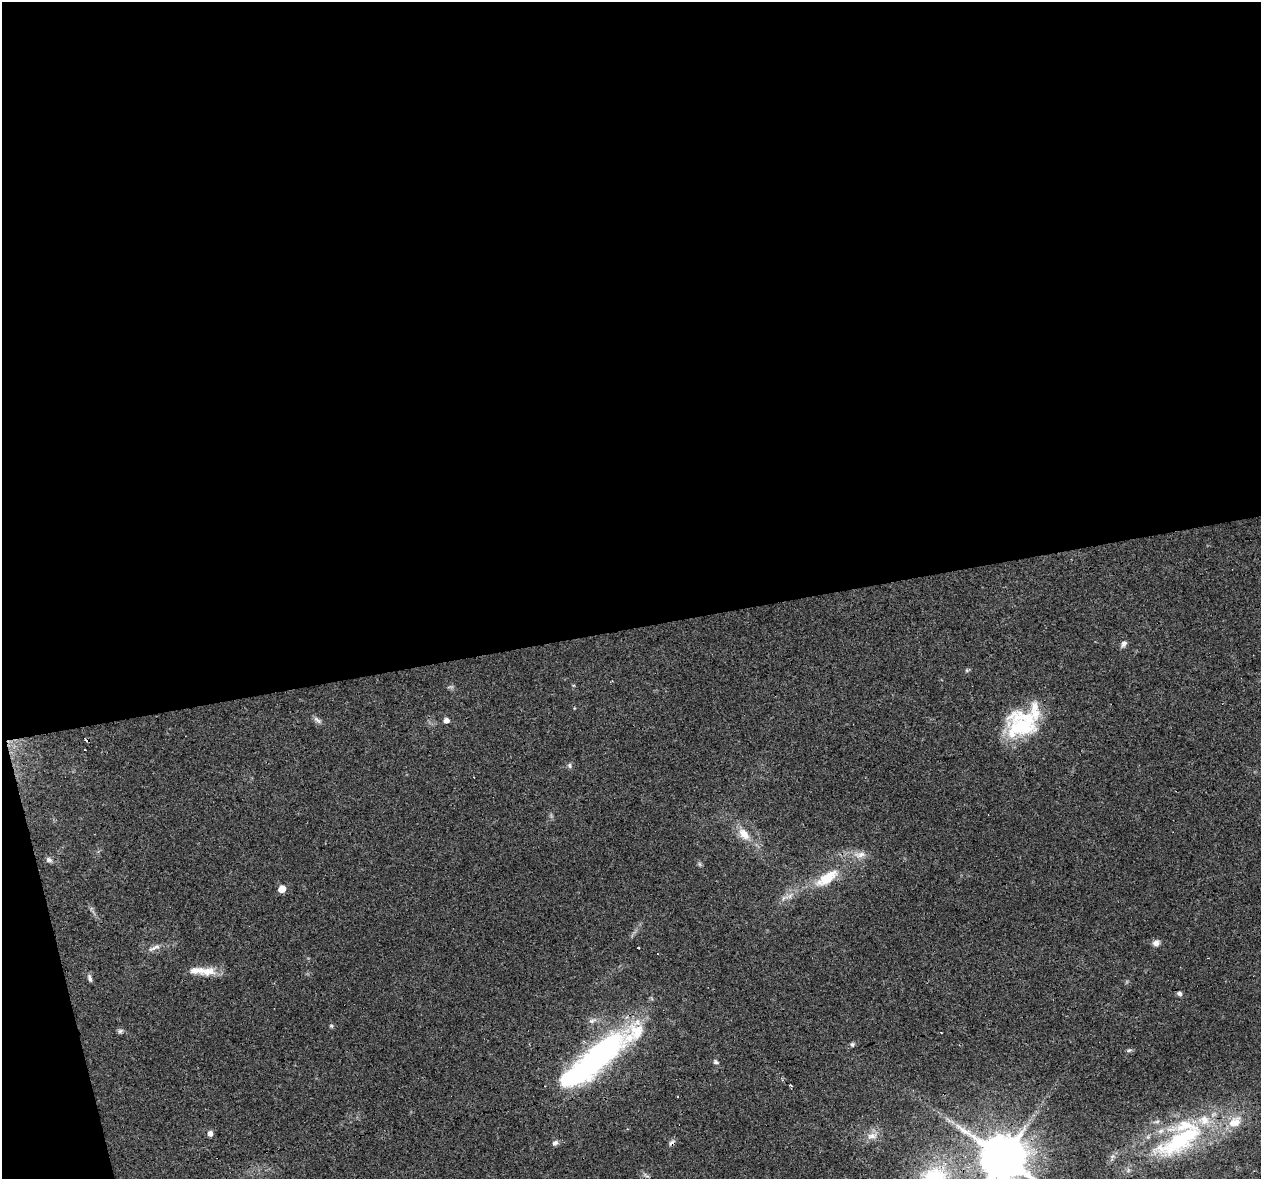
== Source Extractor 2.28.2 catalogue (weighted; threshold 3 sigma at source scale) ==
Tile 1 of 4 x 4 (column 1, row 1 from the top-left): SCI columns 1-1259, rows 3614-4790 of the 5036 x 4824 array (HDU 1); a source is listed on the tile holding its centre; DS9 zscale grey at full resolution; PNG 1263 x 1181 px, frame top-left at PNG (2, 2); no overlay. Shown black and unused: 55% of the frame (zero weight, under 3 of 4 exposures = <1% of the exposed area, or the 3 px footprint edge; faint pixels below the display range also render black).
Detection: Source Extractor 2.28.2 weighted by HDU 2 'WHT'; one run over the whole footprint, this tile lists its part. Background 0.102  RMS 0.0062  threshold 0.0279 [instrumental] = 3 sigma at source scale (4.5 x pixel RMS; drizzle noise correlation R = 1.50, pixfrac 1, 0.0396/0.0396 arcsec/px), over >= 5 px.
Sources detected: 42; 6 cosmic-ray / hot-pixel residue — not listed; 8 inside a brighter listed object's ellipse — not listed separately; the other 28 listed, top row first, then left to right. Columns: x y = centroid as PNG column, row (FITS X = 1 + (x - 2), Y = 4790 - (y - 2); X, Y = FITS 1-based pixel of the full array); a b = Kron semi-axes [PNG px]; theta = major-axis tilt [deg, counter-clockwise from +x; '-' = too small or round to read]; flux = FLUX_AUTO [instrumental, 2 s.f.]
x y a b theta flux
1124 644 9 7 54 2.1
317 720 14 5 -35 2.1
446 720 5 5 - 3.7
1021 727 40 34 37 44
569 765 8 5 -84 1.3
744 834 18 11 -49 8.1
860 855 18 8 5 5.6
49 860 9 6 -33 1.7
827 878 35 14 34 18
282 889 5 5 - 10
1156 943 9 7 7 2.7
154 948 19 5 22 3.3
638 948 3 2 - 2
208 971 22 11 18 8.9
90 978 10 5 -70 1.7
1179 994 7 6 - 1.6
592 1021 10 5 20 2.2
331 1026 6 5 - 0.86
852 1044 6 5 - 1.2
1129 1050 6 4 19 1
599 1056 74 26 44 140
716 1062 8 5 -19 1.3
781 1078 5 3 - 0.7
210 1133 7 6 - 2.5
872 1136 16 8 10 4.9
1180 1140 83 28 32 89
555 1143 8 6 31 1.9
1003 1158 13 12 - 2800
Overlapping masked pixels (flux is a lower limit): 2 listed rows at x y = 599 1056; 1003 1158
Isophote crosses this tile's border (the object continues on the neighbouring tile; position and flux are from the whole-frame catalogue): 1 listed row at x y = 1003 1158